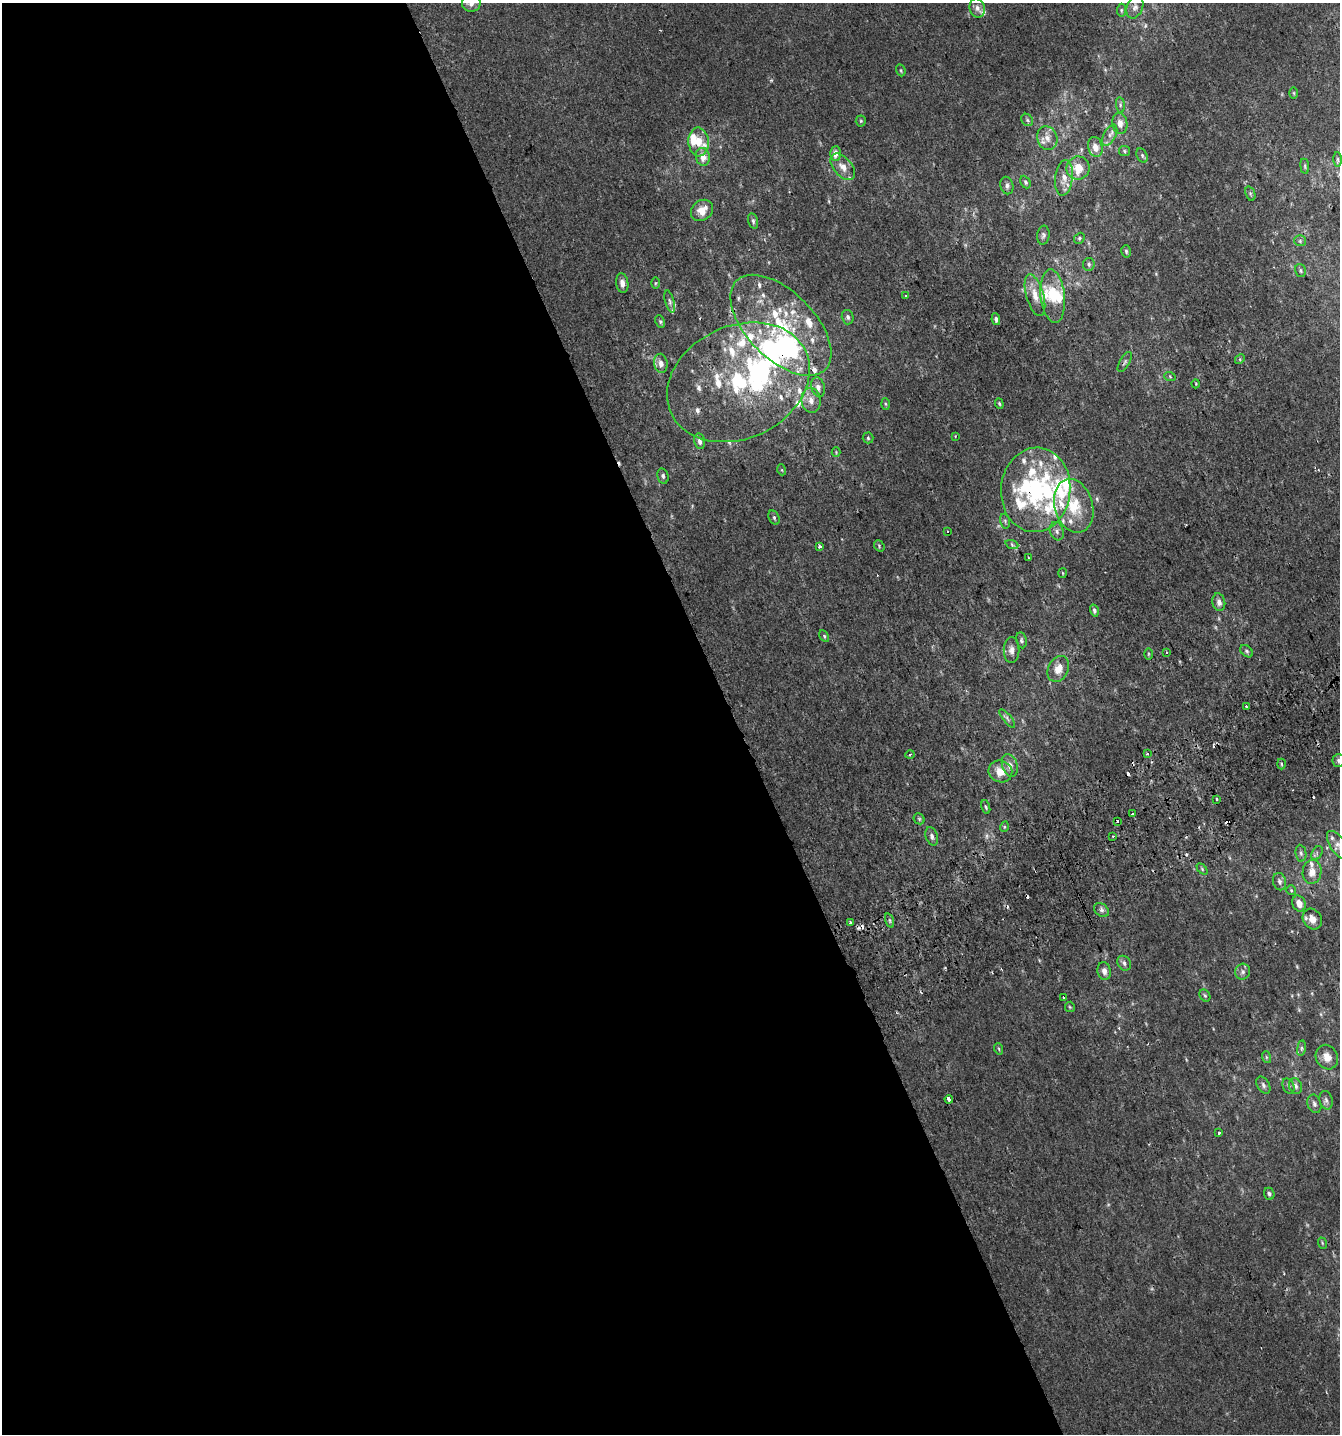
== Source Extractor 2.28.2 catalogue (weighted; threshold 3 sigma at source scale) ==
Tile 9 of 4 x 4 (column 1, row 3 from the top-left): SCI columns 175-1512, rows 1471-2902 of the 5641 x 5808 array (HDU 1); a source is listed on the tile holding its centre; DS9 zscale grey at full resolution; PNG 1342 x 1436 px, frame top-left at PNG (2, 3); each listed source drawn as its Kron ellipse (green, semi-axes under 4 px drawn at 4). Shown black and unused: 55% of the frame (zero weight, under 2 of 3 exposures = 2% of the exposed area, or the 3 px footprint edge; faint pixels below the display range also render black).
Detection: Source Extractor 2.28.2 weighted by HDU 2 'WHT'; one run over the whole footprint, this tile lists its part. Background 0.00169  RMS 0.003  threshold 0.0136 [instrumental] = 3 sigma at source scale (4.5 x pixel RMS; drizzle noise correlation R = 1.50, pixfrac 1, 0.0396/0.0396 arcsec/px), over >= 5 px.
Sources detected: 195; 2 too faint to see at this stretch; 6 inside a brighter object's white glare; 14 cosmic-ray / hot-pixel residue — neither listed nor drawn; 46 inside a brighter listed object's ellipse — not listed separately; the other 127 listed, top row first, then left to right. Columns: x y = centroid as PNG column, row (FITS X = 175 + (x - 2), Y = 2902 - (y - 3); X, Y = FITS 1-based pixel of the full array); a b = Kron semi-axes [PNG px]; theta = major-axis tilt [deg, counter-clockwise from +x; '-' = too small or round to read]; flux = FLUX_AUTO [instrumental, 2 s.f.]
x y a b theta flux
471 3 9 9 - 2.1
1135 7 12 8 67 1.3
977 8 9 7 -76 1.3
1121 10 6 4 84 0.43
901 70 6 4 -70 0.39
1294 93 6 4 -89 0.31
1120 105 8 4 -83 0.55
1027 120 6 5 - 0.55
861 121 5 5 - 0.41
1120 123 10 7 -82 2
1110 135 11 6 61 1.3
1047 138 12 10 -71 2.4
698 142 14 10 -87 3.9
1095 147 10 7 -76 2.5
1124 151 5 5 - 0.46
836 153 7 5 88 2.2
1142 155 8 5 -64 0.58
703 157 9 7 -77 2.9
1338 159 7 3 -89 0.47
1305 166 7 4 -82 0.41
843 167 16 9 -50 2.6
1078 168 11 11 - 6.1
1064 178 18 9 83 2.9
1025 182 6 4 -63 0.52
1007 185 9 6 -77 1
1250 194 7 4 -71 0.53
702 210 12 9 37 3.1
753 221 8 5 -75 0.62
1043 235 9 6 81 0.83
1079 238 6 5 - 0.44
1300 241 5 5 - 0.49
1126 251 6 4 -75 0.48
1089 264 6 6 - 0.62
1300 270 7 5 -73 0.48
622 283 10 6 -81 1.6
655 283 6 4 89 0.33
1035 295 21 8 -74 3.7
906 296 3 3 - 1.5
1053 296 27 12 -84 7.4
670 302 11 4 -75 0.75
848 317 7 6 - 0.79
996 319 6 4 -80 0.78
660 322 6 4 -64 0.47
781 325 63 33 -45 31
1240 359 5 4 - 0.39
1125 362 11 5 60 0.71
661 363 9 6 -81 1.8
1170 377 6 3 -21 0.31
738 382 74 56 25 55
1196 384 4 3 - 0.24
818 387 10 6 -74 1.5
811 400 12 9 -83 2.5
885 404 6 4 -87 0.36
999 404 5 4 - 0.35
955 436 4 3 - 0.24
868 438 5 5 - 0.45
700 441 8 5 -76 1.2
836 452 4 4 - 0.28
782 470 5 3 - 0.27
663 476 8 5 -77 0.71
1036 490 42 34 85 34
1074 506 27 19 -74 11
774 518 7 5 -64 0.6
1005 521 7 4 -75 0.48
948 531 3 3 - 0.82
1057 531 9 7 -72 1.1
1012 545 7 4 -20 0.56
879 546 6 5 - 0.38
819 547 3 3 - 0.58
1028 558 3 3 - 0.81
1063 573 5 3 - 0.27
1219 602 9 6 -77 1.3
1094 610 6 4 -74 0.72
824 636 6 4 -61 0.41
1021 640 8 5 -80 0.64
1012 650 13 8 88 1.6
1247 651 7 5 -42 0.55
1167 652 3 3 - 0.37
1148 654 5 3 - 0.31
1058 669 13 10 64 3.2
1246 706 3 3 - 1.4
1007 718 11 4 -51 0.71
1148 753 3 3 - 3.3
910 754 4 3 - 0.29
1338 760 6 6 - 0.71
1281 764 5 3 - 0.32
1010 765 11 7 -72 1.9
1000 771 12 11 - 3.7
1217 799 3 3 - 0.97
986 807 7 4 -75 0.43
1133 814 3 3 - 11
919 819 6 5 - 0.42
1118 821 3 3 - 2
1004 827 5 3 - 0.3
932 836 9 6 -71 0.97
1113 836 3 3 - 0.3
1338 845 16 7 -55 2.1
1301 853 8 5 -81 0.75
1317 853 7 5 59 0.62
1202 869 6 4 -46 0.45
1312 872 12 9 82 2.8
1280 882 9 6 -77 1.1
1291 890 5 5 - 0.4
1299 904 8 6 -68 2.5
1101 910 8 6 -42 0.87
1312 919 11 9 -54 2.6
890 920 7 3 -71 0.44
851 923 3 3 - 2.1
1124 963 8 6 -55 0.91
1104 971 9 6 -79 1.6
1243 972 8 7 - 0.98
1205 996 6 5 - 0.45
1064 998 3 3 - 1.1
1070 1007 5 5 - 0.36
1301 1048 8 4 82 0.54
999 1049 6 3 -71 0.37
1266 1057 6 4 -72 0.37
1327 1057 13 10 -61 3
1263 1085 9 6 -59 0.9
1288 1086 8 5 -67 0.74
1296 1086 8 6 -67 0.96
949 1099 4 3 - 6.3
1326 1100 9 6 -75 0.99
1314 1104 9 6 -70 0.98
1219 1133 3 3 - 1.3
1269 1194 6 5 - 0.72
1322 1243 6 3 -72 0.3
Overlapping masked pixels (flux is a lower limit): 1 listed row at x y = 1036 490
Isophote crosses this tile's border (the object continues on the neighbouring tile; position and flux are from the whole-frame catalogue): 3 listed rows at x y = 471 3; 1338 760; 1338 845